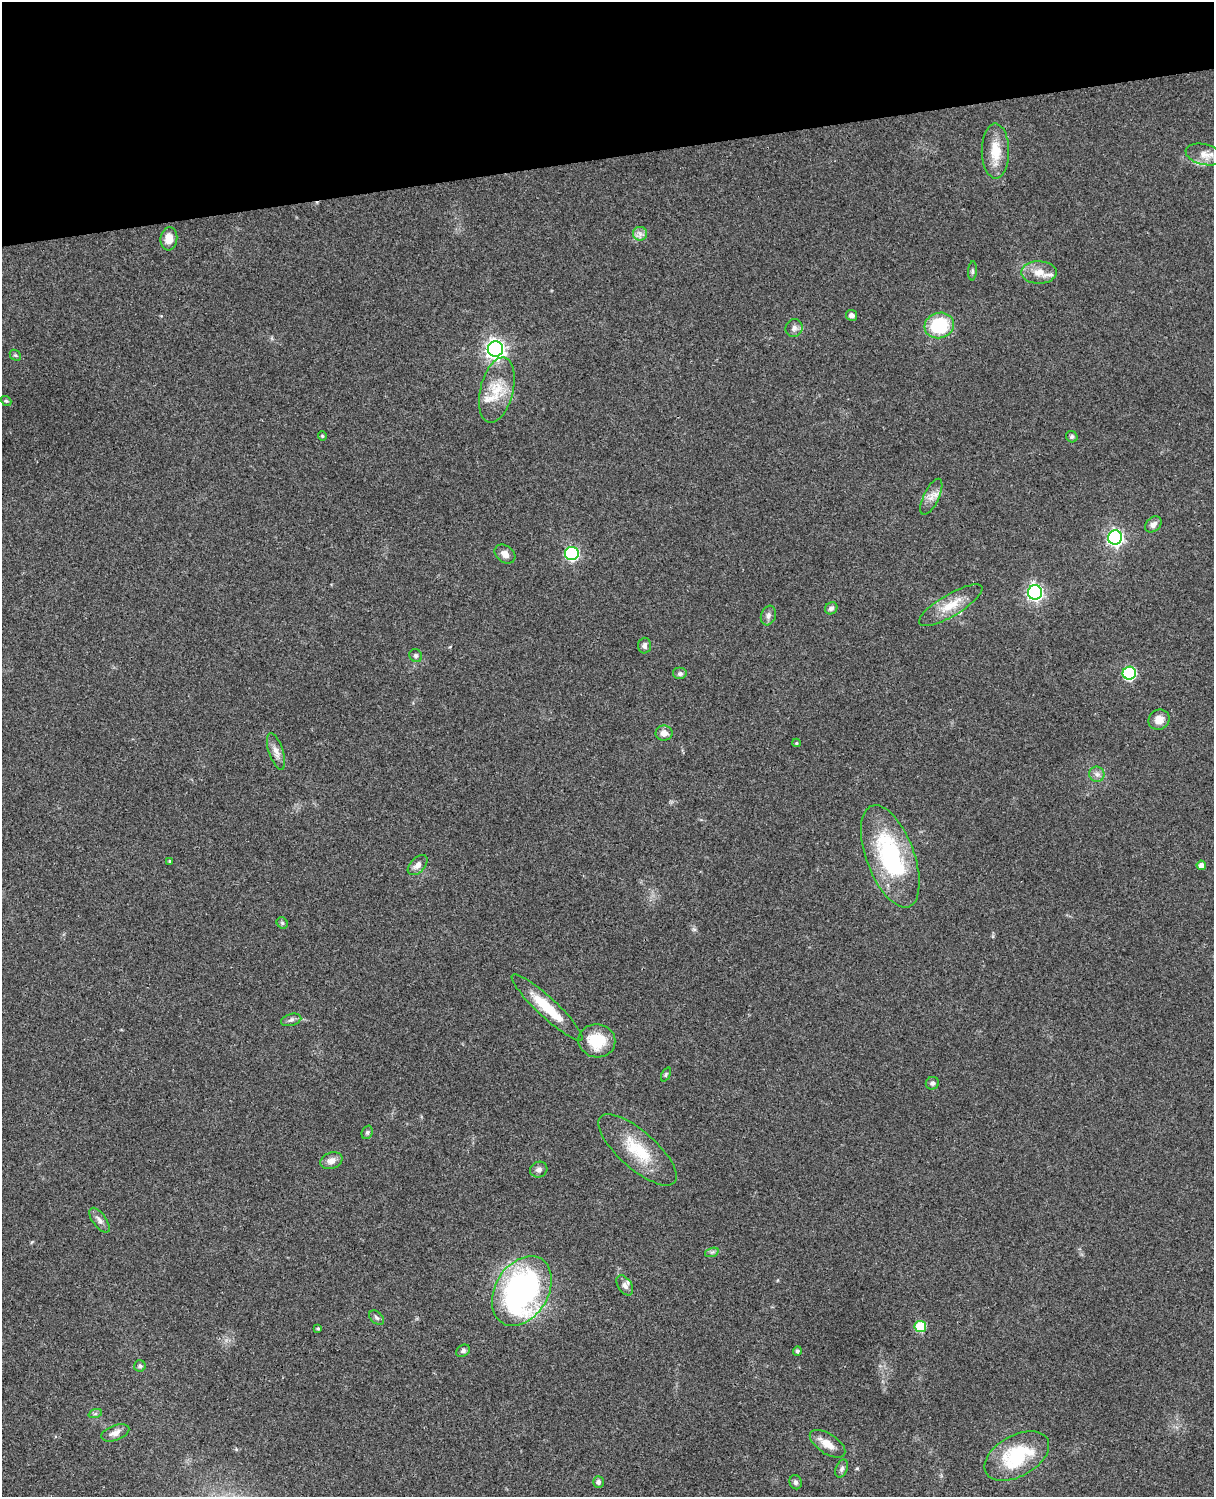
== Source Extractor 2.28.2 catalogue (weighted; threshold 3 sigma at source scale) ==
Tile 3 of 4 x 3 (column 3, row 1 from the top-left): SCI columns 2546-3757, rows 3269-4763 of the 5088 x 4927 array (HDU 1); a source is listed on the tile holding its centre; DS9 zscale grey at full resolution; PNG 1216 x 1499 px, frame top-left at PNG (2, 2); each listed source drawn as its Kron ellipse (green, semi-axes under 4 px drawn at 4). Shown black and unused: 10% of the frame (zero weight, under 3 of 4 exposures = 6% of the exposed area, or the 3 px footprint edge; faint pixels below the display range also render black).
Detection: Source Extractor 2.28.2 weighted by HDU 2 'WHT'; one run over the whole footprint, this tile lists its part. Background 0.0806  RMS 0.0058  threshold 0.0262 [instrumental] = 3 sigma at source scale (4.5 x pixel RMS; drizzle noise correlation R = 1.50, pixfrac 1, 0.05/0.05 arcsec/px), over >= 5 px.
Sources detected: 66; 2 inside a brighter listed object's ellipse — not listed separately; the other 64 listed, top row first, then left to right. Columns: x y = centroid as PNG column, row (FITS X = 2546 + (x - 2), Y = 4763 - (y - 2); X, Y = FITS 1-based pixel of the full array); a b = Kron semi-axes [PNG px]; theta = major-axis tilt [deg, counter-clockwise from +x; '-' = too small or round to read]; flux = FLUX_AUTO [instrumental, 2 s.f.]
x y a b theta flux
995 151 27 13 -89 13
1204 154 19 10 -13 6.5
640 234 7 7 - 2.2
169 239 12 8 84 6.5
972 271 9 4 86 1.1
1039 272 17 11 0 7.4
851 315 6 5 - 2.2
939 325 15 12 16 32
794 328 9 8 - 2.5
495 349 7 7 - 290
15 355 6 4 -43 0.84
497 390 33 16 76 17
6 401 5 4 - 0.79
322 436 5 4 - 0.61
1072 437 6 5 - 1.1
931 497 20 7 64 4.7
1153 524 9 6 42 2.9
1115 537 7 7 - 170
572 553 7 6 - 82
505 554 11 8 -38 3.7
1035 592 7 7 - 170
951 605 36 11 31 12
831 608 6 5 - 1.5
768 615 10 7 71 2.1
644 646 8 6 87 2.2
416 656 7 6 - 1.4
1129 673 6 6 - 63
680 674 7 6 - 1.5
1159 720 11 10 - 5.2
664 733 8 7 - 4.2
796 743 4 4 - 0.66
276 752 19 7 -71 4.1
1097 774 8 7 - 2.3
890 856 54 24 -69 72
170 861 4 3 - 0.55
418 865 12 7 45 3.3
1201 865 5 4 - 2.6
282 923 6 5 - 0.97
547 1007 47 9 -43 20
291 1020 10 6 15 1.7
597 1041 18 16 -9 18
666 1075 7 4 64 0.86
932 1083 7 6 - 1.6
367 1132 7 5 69 1
637 1150 49 18 -42 25
331 1161 11 8 21 3.8
539 1170 9 7 25 2.3
99 1220 14 6 -54 2.8
712 1252 7 4 17 1.2
625 1285 11 7 -57 2.5
522 1291 37 26 59 160
376 1318 8 5 -41 1.4
920 1326 6 5 - 29
318 1328 4 3 - 0.76
463 1351 7 5 30 1.5
797 1351 5 4 - 1.2
140 1366 6 6 - 1.1
95 1414 7 4 19 0.99
115 1433 15 7 20 3.5
827 1444 20 10 -33 7.1
1017 1456 35 20 29 38
842 1468 9 5 65 1.8
598 1482 6 5 - 1.6
796 1482 7 6 - 1.8